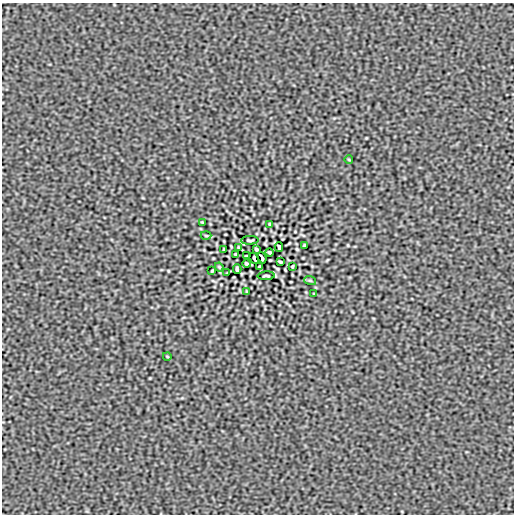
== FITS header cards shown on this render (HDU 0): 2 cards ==
NAXIS1  =                  512
NAXIS2  =                  512

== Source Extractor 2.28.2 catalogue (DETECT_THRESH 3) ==
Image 512 x 512 px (HDU 0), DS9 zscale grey, 1 PNG px = 1 image px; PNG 516 x 516 px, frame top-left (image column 1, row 512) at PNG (2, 3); each listed source drawn as its Kron ellipse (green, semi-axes under 4 px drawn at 4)
Background 1.05e-07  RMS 9.8e-05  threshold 2.94e-04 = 3 sigma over >= 5 px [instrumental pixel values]
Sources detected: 28; all 28 listed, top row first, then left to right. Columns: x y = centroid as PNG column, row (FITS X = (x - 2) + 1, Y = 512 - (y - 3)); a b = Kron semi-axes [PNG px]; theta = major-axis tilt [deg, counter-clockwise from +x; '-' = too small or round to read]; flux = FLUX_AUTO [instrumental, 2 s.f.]
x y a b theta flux
349 160 4 2 - 0.0048
202 222 3 2 - 0.0048
269 224 4 2 - 0.006
206 236 5 3 - 0.0057
250 240 8 3 3 0.0072
304 245 3 2 - 0.0064
239 247 3 2 - 0.0057
279 247 5 3 - 0.011
256 249 3 3 - 0.0081
224 250 3 2 - 0.0059
270 252 4 3 - 0.0086
236 254 4 2 - 0.0083
246 256 3 2 - 0.0045
254 258 6 2 -67 0.01
262 258 6 2 -67 0.01
280 262 4 2 - 0.0082
246 264 4 3 - 0.0087
292 266 3 2 - 0.0058
219 267 4 3 - 0.0062
260 267 3 3 - 0.0081
237 269 5 3 - 0.011
212 271 3 2 - 0.0065
227 273 3 2 - 0.0048
266 276 8 3 3 0.0074
310 280 6 3 -19 0.0068
247 292 4 3 - 0.006
314 294 3 2 - 0.0048
167 356 4 2 - 0.0048